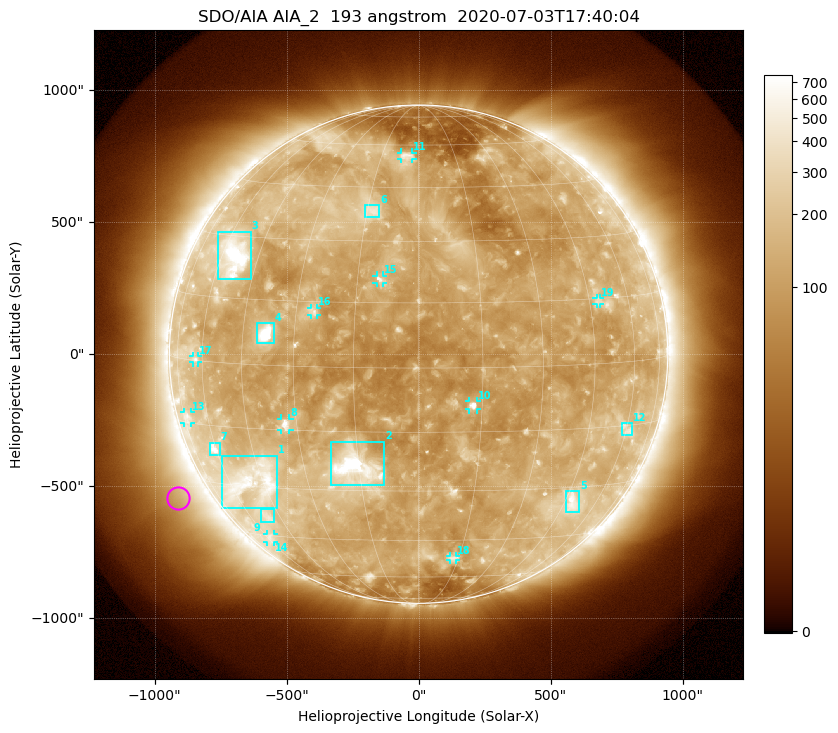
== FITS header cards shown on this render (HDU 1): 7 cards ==
TELESCOP= 'SDO/AIA'
INSTRUME= 'AIA_2'
WAVELNTH=                  193
WAVEUNIT= 'angstrom'
DATE-OBS= '2020-07-03T17:40:04.84'
CTYPE1  = 'HPLN-TAN'
CTYPE2  = 'HPLT-TAN'

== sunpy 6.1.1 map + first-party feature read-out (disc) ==
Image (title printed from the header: SDO/AIA AIA_2  193 angstrom  2020-07-03T17:40:04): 1024 x 1024 px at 2.4 arcsec/px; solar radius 944 arcsec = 393 px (full disc in frame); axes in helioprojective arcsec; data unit not stated in the header (colour bar unlabelled)
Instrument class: DISC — disc imager (sunpy class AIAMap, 193 A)
Bright regions (active regions / flare kernels): reference = the median radial profile (limb darkening/brightening removed); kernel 9 px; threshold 5 sigma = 207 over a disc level ~121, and >= 1.15x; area >= 12 px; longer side >= 9 px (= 22 arcsec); searched inside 0.97 R_sun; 19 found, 19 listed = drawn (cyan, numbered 1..; 10 of them under ~33 arcsec drawn as corner ticks so the feature stays visible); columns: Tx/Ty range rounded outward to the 5 arcsec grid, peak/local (2 s.f.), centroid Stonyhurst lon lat
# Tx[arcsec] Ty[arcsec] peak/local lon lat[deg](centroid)
1 -745..-535 -585..-385 5.3 -49 -29
2 -330..-130 -500..-330 12 -16 -24
3 -760..-635 280..465 7.5 -55 +25
4 -615..-550 40..120 17 -38 +7
5 560..610 -600..-515 4.2 +48 -34
6 -205..-145 515..565 3.7 -14 +38
7 -795..-750 -385..-335 4.9 -61 -21
8 -520..-490 -285..-245 5.7 -33 -14
9 -595..-550 -635..-585 3 -51 -38
10 190..220 -210..-175 6.8 +13 -9
11 -65..-25 740..765 3.5 -5 +56
12 770..810 -305..-260 3 +60 -16
13 -890..-860 -260..-220 2.7 -72 -14
14 -575..-550 -710..-680 2.5 -58 -46
15 -160..-135 270..300 4.5 -9 +21
16 -410..-385 145..175 3.6 -25 +13
17 -855..-835 -30..-5 3 -63 +0
18 120..145 -780..-765 2.7 +13 -52
19 675..690 190..210 2.9 +48 +14
Off-limb structures (1.02-1.3 R_sun): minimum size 162 px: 7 found; the strongest spans PA ~95..145 deg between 1.04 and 1.3 R_sun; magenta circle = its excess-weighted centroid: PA ~120 deg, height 1.12 R_sun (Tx ~-910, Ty ~-545 arcsec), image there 2.1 x the reference